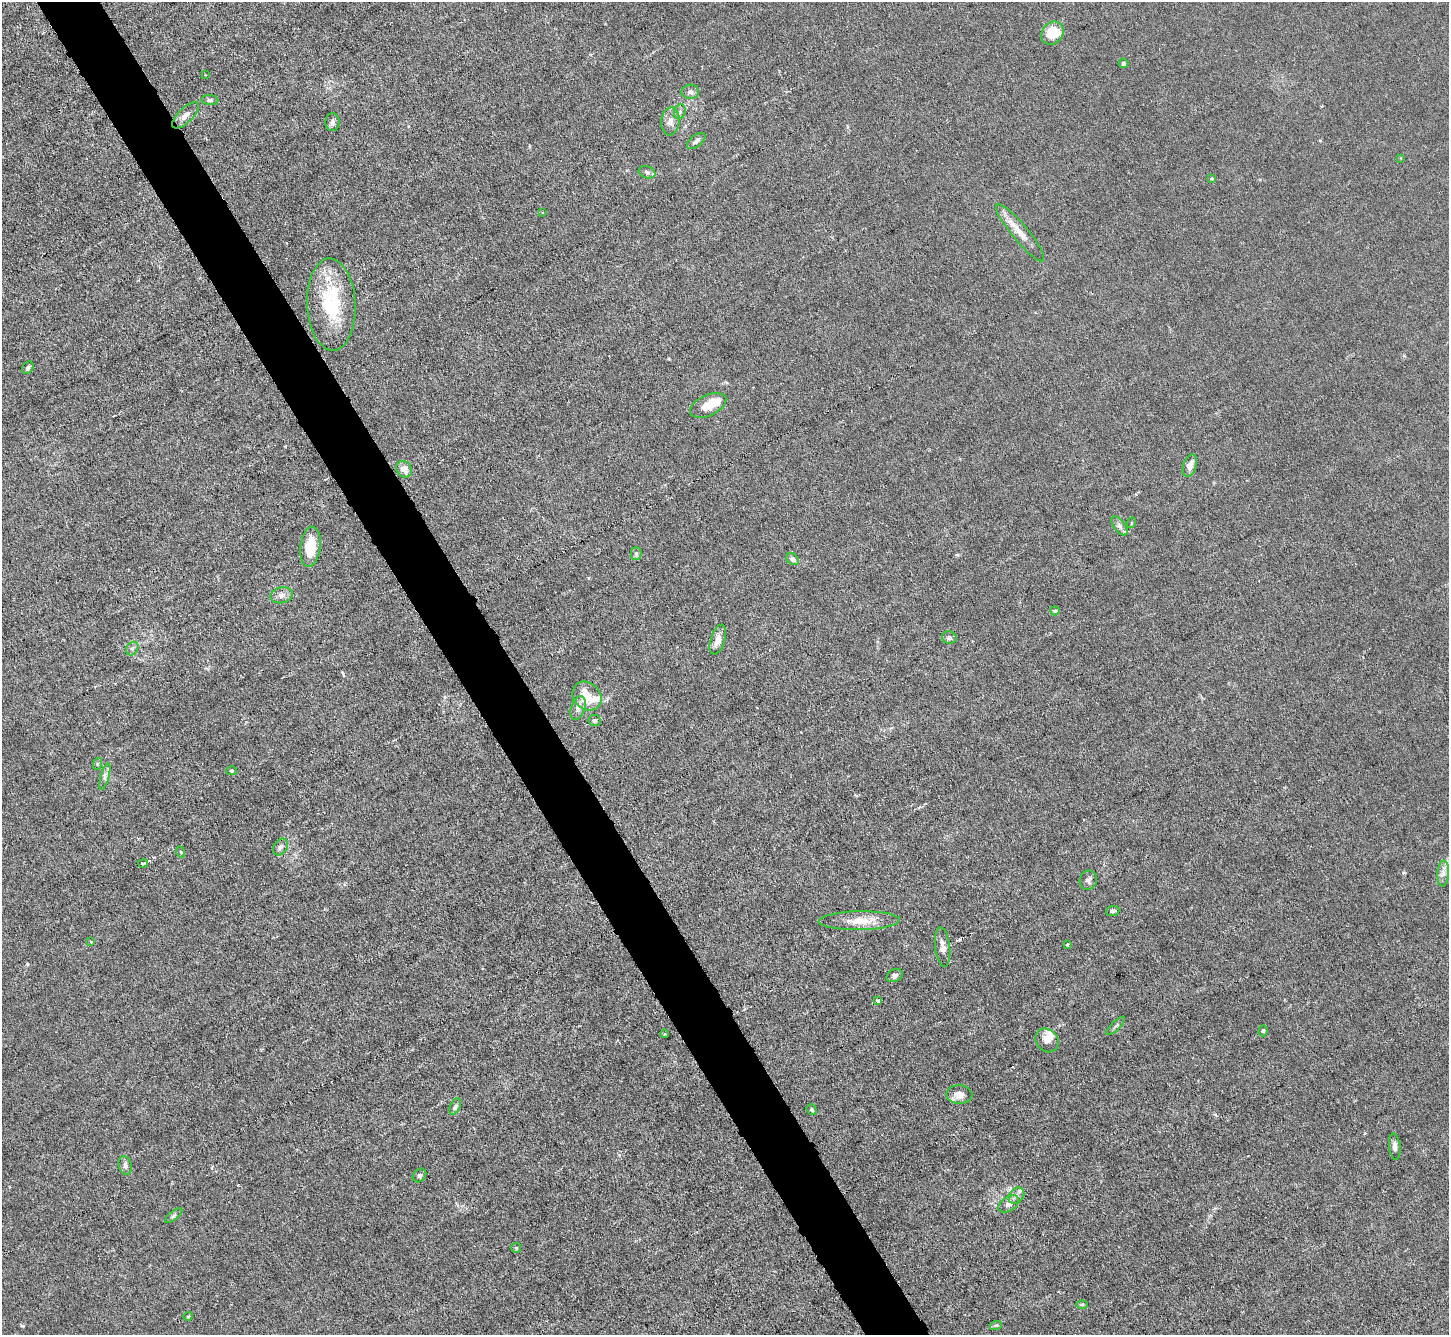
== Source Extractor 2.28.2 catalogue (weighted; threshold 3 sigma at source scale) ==
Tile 11 of 4 x 4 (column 3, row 3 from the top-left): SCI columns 2893-4339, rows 1486-2818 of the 5785 x 5774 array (HDU 1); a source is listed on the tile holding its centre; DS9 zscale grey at full resolution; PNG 1451 x 1337 px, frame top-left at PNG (2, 2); each listed source drawn as its Kron ellipse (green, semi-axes under 4 px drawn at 4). Shown black and unused: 4% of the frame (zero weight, under 3 of 6 exposures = <1% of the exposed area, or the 3 px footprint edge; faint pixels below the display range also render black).
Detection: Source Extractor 2.28.2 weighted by HDU 2 'WHT'; one run over the whole footprint, this tile lists its part. Background 0.0256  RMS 0.0028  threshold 0.0115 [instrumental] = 3 sigma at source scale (4.09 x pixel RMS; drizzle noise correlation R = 1.36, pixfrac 0.8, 0.05/0.05 arcsec/px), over >= 5 px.
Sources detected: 72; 1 cosmic-ray / hot-pixel residue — neither listed nor drawn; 6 inside a brighter listed object's ellipse — not listed separately; the other 65 listed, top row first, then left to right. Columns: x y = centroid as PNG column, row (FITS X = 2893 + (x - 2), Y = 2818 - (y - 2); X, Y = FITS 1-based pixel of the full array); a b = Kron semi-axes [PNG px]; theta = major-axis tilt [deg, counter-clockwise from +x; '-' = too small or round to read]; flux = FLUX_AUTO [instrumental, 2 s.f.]
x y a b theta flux
1052 33 12 10 52 7
1123 63 5 4 - 0.62
205 75 3 2 - 0.2
690 92 8 7 - 0.91
210 100 8 5 -6 0.57
680 112 7 5 69 0.66
186 115 17 7 44 1.9
670 121 14 9 85 2
332 122 9 7 87 0.83
696 141 11 5 38 0.93
1400 158 4 2 - 0.16
647 172 8 6 -20 0.66
1212 179 4 4 - 0.41
542 212 3 2 - 0.19
1020 233 36 8 -50 4
331 304 46 24 -87 18
28 368 6 5 - 0.6
708 405 19 10 24 4.8
1190 466 11 6 72 2
404 469 9 7 -49 2.2
1131 523 5 3 - 0.23
1120 526 11 5 -53 0.95
310 547 20 10 83 6.5
636 553 6 5 - 0.52
793 559 7 5 -41 1
282 595 11 8 12 1.3
1055 611 5 4 - 0.57
949 638 7 6 - 0.82
718 640 15 7 73 2.1
132 649 7 5 53 0.67
587 696 16 13 -42 6
578 708 12 7 73 1.3
595 720 6 5 - 0.59
97 764 6 4 72 0.32
232 771 5 4 - 0.33
105 776 14 4 74 0.91
281 847 9 6 56 0.94
181 852 5 3 - 0.27
143 863 5 3 - 1.1
1443 873 13 5 87 1.3
1088 880 10 8 71 0.94
1113 911 7 5 6 0.65
859 921 40 9 1 5.1
91 942 3 3 - 0.25
1067 945 3 3 - 0.47
943 947 20 7 -84 1.9
895 976 8 6 26 0.92
878 1001 4 3 - 0.87
1116 1026 12 3 44 0.54
1263 1031 6 4 72 0.4
665 1034 4 3 - 0.25
1047 1040 12 10 -49 2
959 1095 13 9 -3 2.3
455 1107 9 4 65 0.7
812 1110 5 4 - 0.42
1395 1147 13 5 -83 1.2
125 1166 10 6 -73 0.94
419 1175 7 6 - 0.6
1016 1196 9 7 53 1.1
1009 1204 11 7 33 1.4
174 1216 10 4 40 0.57
516 1248 5 5 - 0.4
1082 1305 6 4 0 0.36
188 1316 5 3 - 0.24
996 1325 6 3 17 0.35
Unlisted compact peaks at least as high as the median listed source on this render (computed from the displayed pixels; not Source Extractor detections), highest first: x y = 22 1326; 27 964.